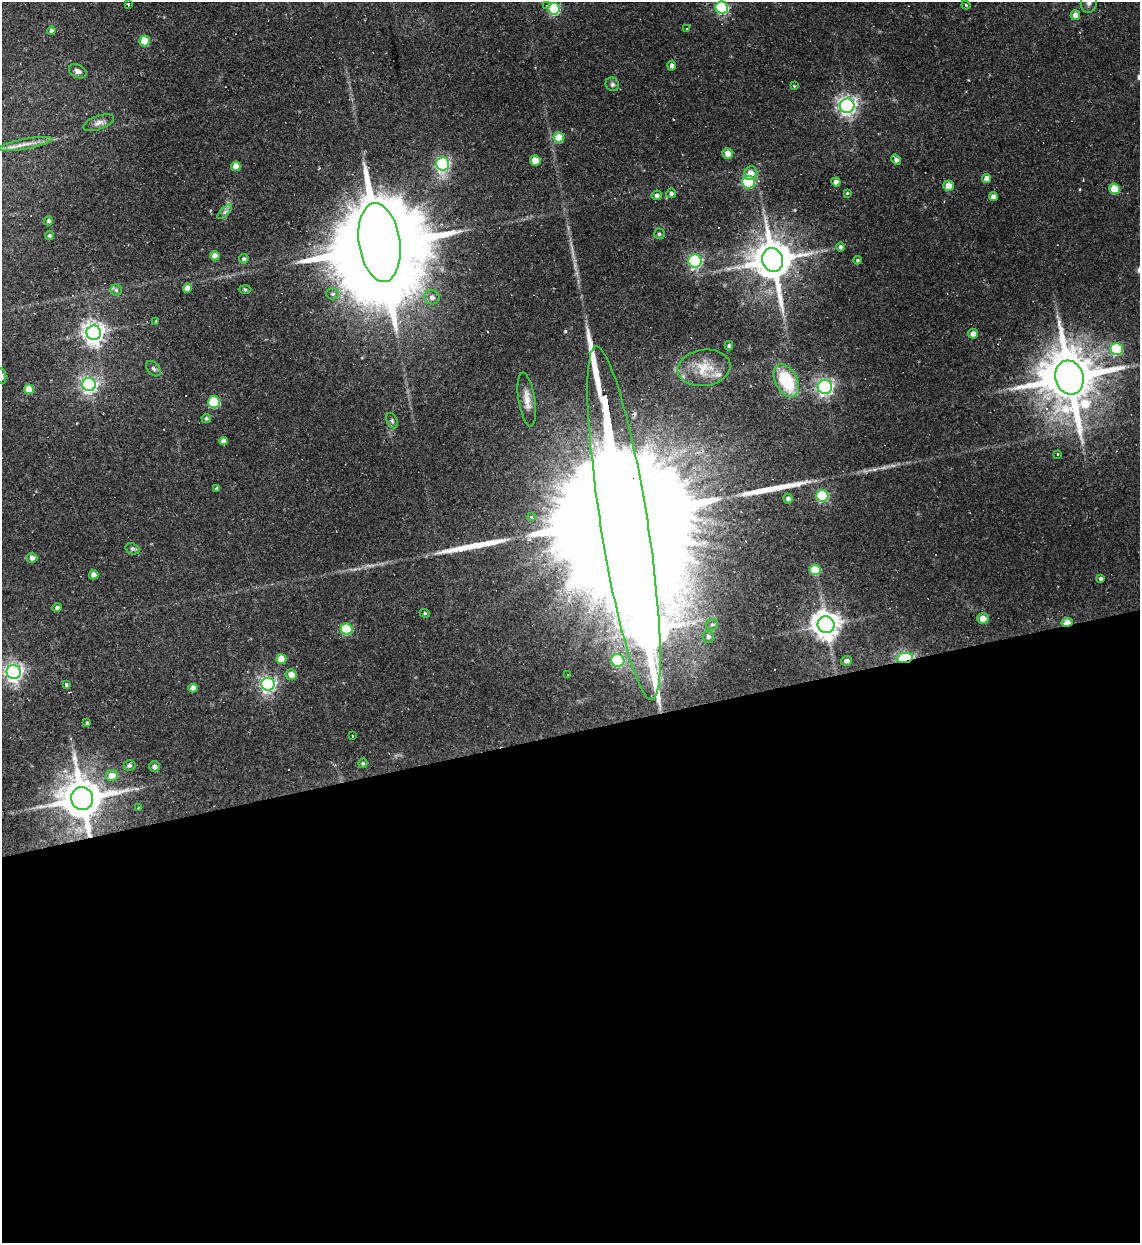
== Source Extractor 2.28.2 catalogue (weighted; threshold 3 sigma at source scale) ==
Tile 15 of 4 x 4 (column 3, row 4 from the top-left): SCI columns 2531-3668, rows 1-1241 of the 4944 x 4963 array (HDU 1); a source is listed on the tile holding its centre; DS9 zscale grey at full resolution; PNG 1142 x 1245 px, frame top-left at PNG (2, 2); each listed source drawn as its Kron ellipse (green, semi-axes under 4 px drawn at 4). Shown black and unused: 41% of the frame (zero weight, under 2 of 3 exposures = <1% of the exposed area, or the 3 px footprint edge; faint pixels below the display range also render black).
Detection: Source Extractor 2.28.2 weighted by HDU 2 'WHT'; one run over the whole footprint, this tile lists its part. Background 0.0631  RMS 0.0059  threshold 0.0265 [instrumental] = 3 sigma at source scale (4.5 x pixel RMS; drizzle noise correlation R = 1.50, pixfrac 1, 0.05/0.05 arcsec/px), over >= 5 px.
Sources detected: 112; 1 too faint to see at this stretch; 3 inside a brighter object's white glare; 2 long thin detections or spike segments (spike, bleed or trail) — neither listed nor drawn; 2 inside a brighter listed object's ellipse — not listed separately; the other 104 listed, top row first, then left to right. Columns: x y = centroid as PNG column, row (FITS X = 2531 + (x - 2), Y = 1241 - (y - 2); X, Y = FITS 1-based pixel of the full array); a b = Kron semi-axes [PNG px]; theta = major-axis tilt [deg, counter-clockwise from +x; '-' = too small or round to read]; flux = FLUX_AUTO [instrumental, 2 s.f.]
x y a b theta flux
1089 2 10 8 85 2.5
128 4 3 3 - 2.2
966 5 4 3 - 0.6
547 6 3 3 - 7.5
722 8 6 6 - 74
554 9 6 5 - 59
1075 15 5 4 - 4.8
686 28 2 2 - 0.49
52 31 4 4 - 1.8
145 41 5 5 - 14
672 66 5 4 - 2
78 71 9 6 -28 2.5
612 84 7 6 - 1.5
794 86 3 3 - 0.45
847 106 7 7 - 240
99 123 16 7 20 3.2
559 138 5 5 - 16
25 144 27 5 11 5.6
728 153 5 5 - 5.8
535 160 5 5 - 9.7
896 160 5 4 - 2
443 164 7 6 - 110
236 166 5 4 - 9.3
751 173 7 6 - 6.6
987 179 4 4 - 4
748 182 6 6 - 54
836 182 4 4 - 2.7
949 186 5 5 - 8.7
1114 189 5 5 - 15
671 193 5 5 - 1.9
847 193 4 4 - 0.53
657 195 5 5 - 1.6
993 197 4 4 - 3.4
225 212 9 3 45 1.4
49 221 5 4 - 1.3
659 234 5 5 - 0.97
49 236 5 4 - 1.3
379 242 40 20 -82 18000
840 247 4 4 - 1.4
215 256 5 4 - 5.1
244 259 5 4 - 1.3
773 260 12 10 -76 2100
857 260 4 3 - 0.82
695 261 6 6 - 110
187 288 4 4 - 5.2
245 289 6 4 -2 0.88
116 290 5 5 - 1.2
332 294 6 5 - 1.4
432 297 7 7 - 2.5
156 321 3 3 - 3.3
94 333 7 7 - 420
973 334 5 5 - 3.7
729 346 5 4 - 1
1117 349 6 6 - 48
704 368 26 18 8 15
153 369 9 6 -50 1.7
2 376 8 4 -84 1.1
1069 378 17 14 -73 4000
786 381 18 11 -62 33
89 385 7 6 - 180
825 387 7 7 - 180
29 389 5 5 - 8.9
527 400 27 8 -81 6.1
214 402 6 6 - 31
206 418 5 4 - 1.2
392 421 8 5 -65 1.2
223 441 4 4 - 3.1
1058 454 3 2 - 0.92
216 488 4 3 - 1.3
822 496 6 6 - 73
788 499 5 5 - 2
531 517 4 4 - 0.62
624 523 179 23 -81 110000
132 549 7 5 -20 1.3
32 558 5 5 - 3.2
815 570 5 5 - 20
94 575 4 4 - 4.2
1101 578 4 4 - 1.4
57 608 5 4 - 1.1
425 613 5 4 - 0.89
983 619 5 5 - 6.6
1067 622 6 4 12 9.4
712 625 6 5 - 1.2
826 625 8 8 - 690
347 629 6 5 - 38
708 637 6 6 - 1.7
905 658 8 5 10 70
281 659 5 5 - 11
618 660 6 6 - 47
846 661 5 5 - 2.2
14 672 7 7 - 230
291 675 5 5 - 6.1
568 675 2 2 - 0.46
268 684 6 6 - 180
66 685 4 3 - 1.8
193 688 5 4 - 4.2
87 723 4 4 - 0.72
352 736 3 3 - 1
363 763 5 4 - 1
130 765 6 5 - 1.2
154 766 5 5 - 2.5
112 775 6 5 - 6
82 799 11 11 - 2100
138 808 3 2 - 0.39
Overlapping masked pixels (flux is a lower limit): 5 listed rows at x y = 773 260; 624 523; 1067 622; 905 658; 82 799
Isophote crosses this tile's border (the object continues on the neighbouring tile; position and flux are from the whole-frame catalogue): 2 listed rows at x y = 1089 2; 2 376